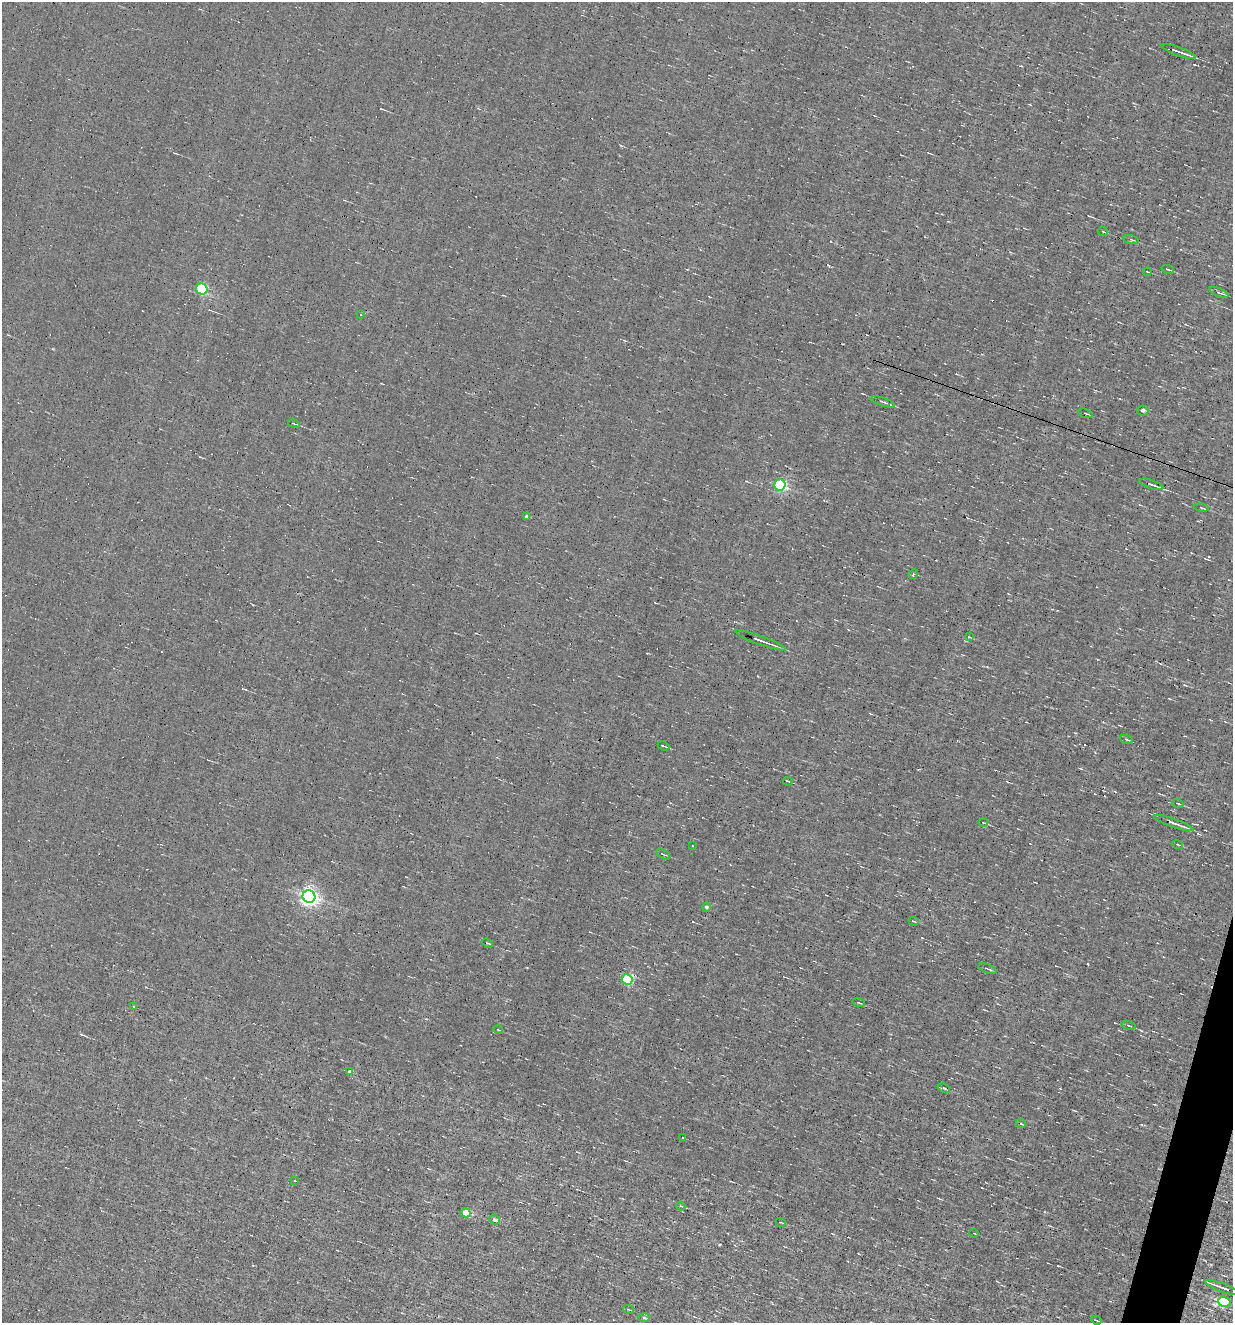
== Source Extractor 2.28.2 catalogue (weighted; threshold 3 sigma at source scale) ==
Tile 6 of 4 x 4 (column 2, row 2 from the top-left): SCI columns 1484-2714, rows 2645-3965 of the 5302 x 5287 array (HDU 1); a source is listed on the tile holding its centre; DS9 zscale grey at full resolution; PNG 1235 x 1325 px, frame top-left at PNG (2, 2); each listed source drawn as its Kron ellipse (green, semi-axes under 4 px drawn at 4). Shown black and unused: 1% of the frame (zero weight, under 4 of 8 exposures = <1% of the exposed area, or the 3 px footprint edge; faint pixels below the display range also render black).
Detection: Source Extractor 2.28.2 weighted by HDU 2 'WHT'; one run over the whole footprint, this tile lists its part. Background 0.00382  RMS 0.031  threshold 0.127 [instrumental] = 3 sigma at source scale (4.09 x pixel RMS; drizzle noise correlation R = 1.36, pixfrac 0.8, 0.05/0.05 arcsec/px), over >= 5 px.
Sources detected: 64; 11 cosmic-ray / hot-pixel residue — neither listed nor drawn; the other 53 listed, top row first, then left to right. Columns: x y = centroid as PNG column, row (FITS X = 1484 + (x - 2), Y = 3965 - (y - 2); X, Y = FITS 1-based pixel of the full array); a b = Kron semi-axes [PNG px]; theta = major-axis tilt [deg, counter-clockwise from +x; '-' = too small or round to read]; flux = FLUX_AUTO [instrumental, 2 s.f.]
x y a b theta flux
1179 51 18 2 -19 19
1103 231 5 3 - 2.7
1131 240 8 3 -15 4.3
1168 269 6 3 -18 3.5
1147 271 4 2 - 2.7
202 289 6 5 - 270
1219 292 10 4 -22 5.8
361 315 3 2 - 1.8
883 402 12 2 -17 5.2
1143 410 6 5 - 6.6
1085 413 7 2 -20 2.8
294 424 6 2 -16 2.2
1151 484 13 3 -18 11
780 485 6 5 - 360
1201 508 7 3 -11 3.6
526 517 4 3 - 5.4
913 574 5 3 - 2.6
969 637 3 3 - 1.9
760 640 27 3 -20 20
1126 739 6 3 -19 3.3
663 746 6 2 -24 4
788 781 5 2 - 2.6
1178 803 5 3 - 3.1
983 823 4 2 - 2.6
1174 823 21 3 -20 16
1177 844 5 2 - 2.8
692 846 2 2 - 2.2
663 854 7 3 -30 3.6
309 897 6 6 - 1200
706 907 4 4 - 7.2
914 921 5 2 - 2.5
487 943 5 3 - 2.4
987 969 9 2 -20 4.1
627 979 5 5 - 180
859 1003 6 2 -16 3
133 1006 4 3 - 2.8
1128 1025 7 3 -18 4.8
498 1030 5 3 - 2.3
349 1072 4 3 - 15
944 1088 6 4 -24 3.9
1021 1124 5 3 - 2.6
683 1137 3 2 - 3.6
295 1180 3 2 - 2.7
681 1206 5 3 - 3.8
466 1213 5 4 - 64
494 1220 5 5 - 6.6
781 1223 5 3 - 2.3
974 1233 5 3 - 2
1223 1288 18 3 -20 18
1224 1302 6 5 - 140
629 1310 5 3 - 2.5
644 1318 6 4 -1 3.6
1096 1320 5 2 - 2.8
Overlapping masked pixels (flux is a lower limit): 1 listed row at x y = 760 640
Unlisted compact peaks at least as high as the median listed source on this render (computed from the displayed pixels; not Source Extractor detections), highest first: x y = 828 265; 1088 964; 720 1244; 922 938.